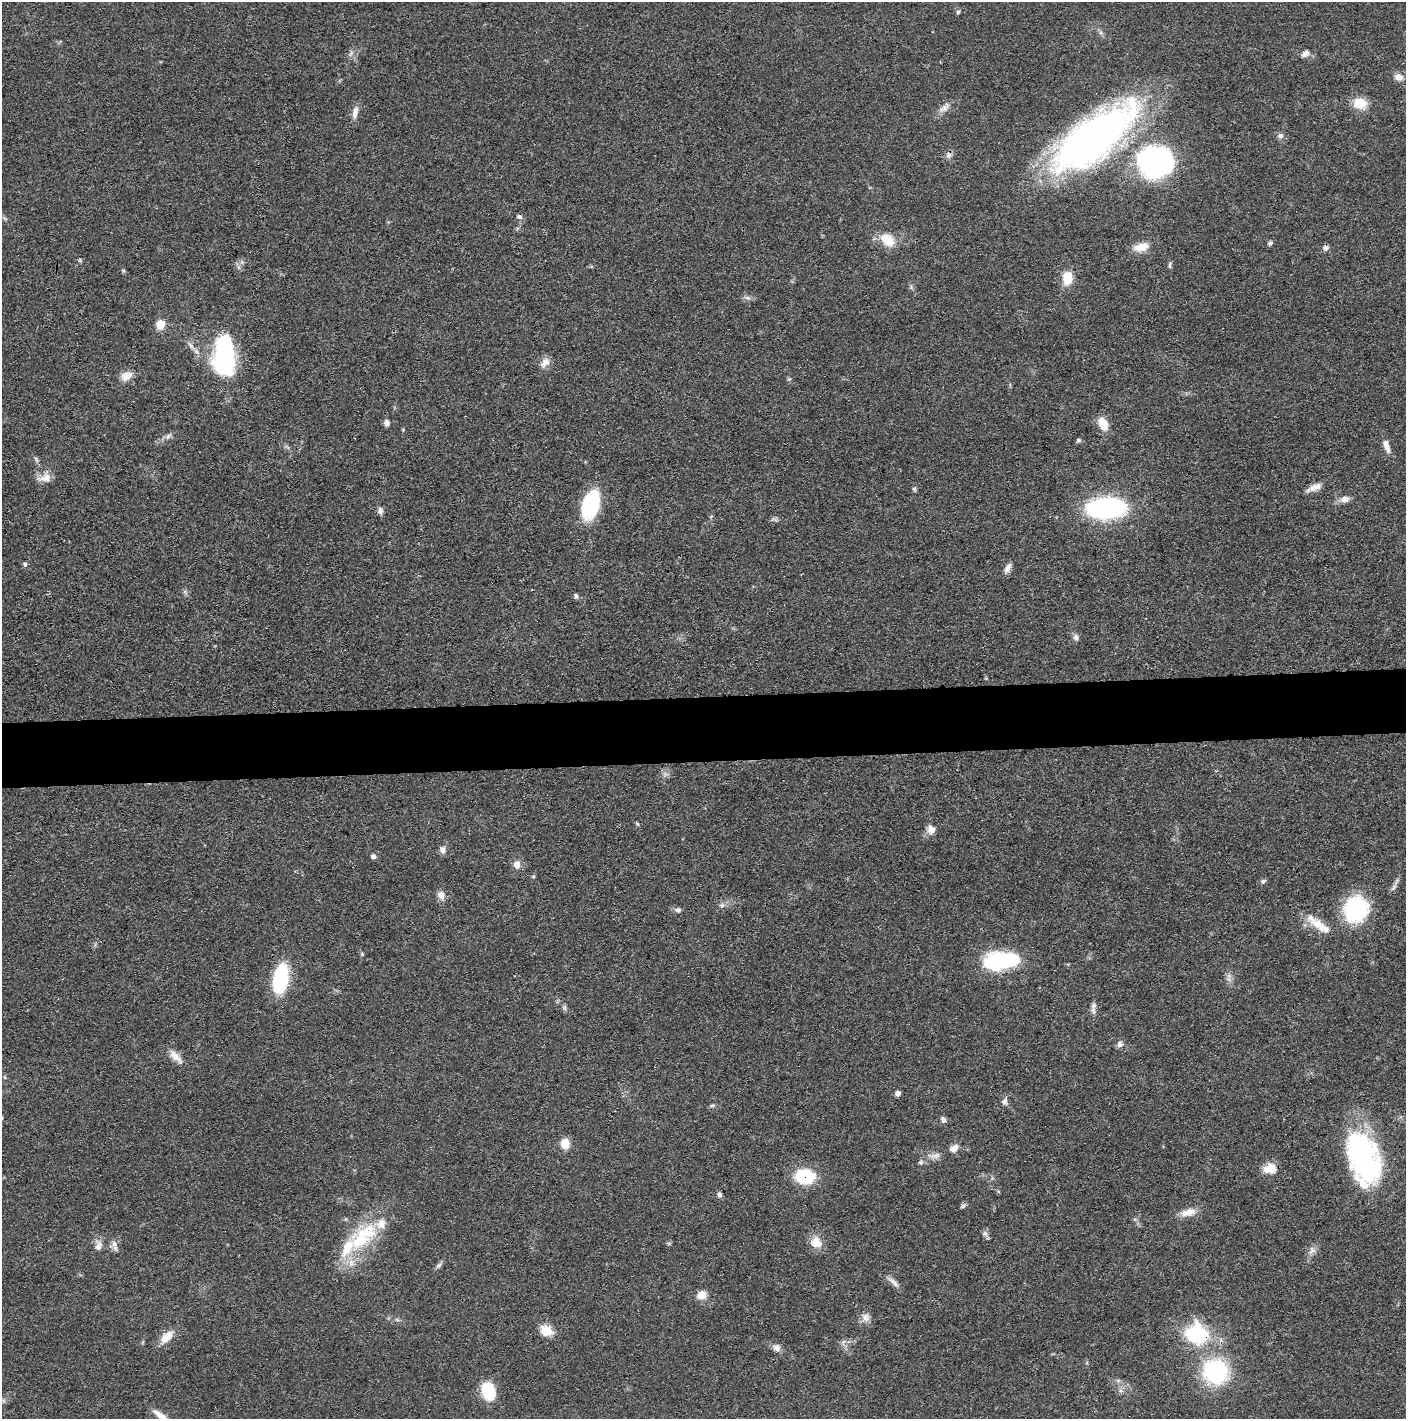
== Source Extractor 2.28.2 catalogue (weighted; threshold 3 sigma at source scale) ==
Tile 5 of 3 x 3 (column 2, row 2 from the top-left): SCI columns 1416-2819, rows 1424-2840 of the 4235 x 4264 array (HDU 1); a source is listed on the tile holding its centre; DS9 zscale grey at full resolution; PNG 1408 x 1421 px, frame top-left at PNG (2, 2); no overlay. Shown black and unused: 5% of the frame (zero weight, under 3 of 4 exposures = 1% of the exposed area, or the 3 px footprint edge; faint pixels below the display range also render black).
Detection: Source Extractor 2.28.2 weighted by HDU 2 'WHT'; one run over the whole footprint, this tile lists its part. Background 0.0475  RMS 0.0051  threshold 0.023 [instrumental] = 3 sigma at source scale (4.5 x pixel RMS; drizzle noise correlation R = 1.50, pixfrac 1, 0.05/0.05 arcsec/px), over >= 5 px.
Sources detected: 101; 2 inside a brighter object's white glare — not listed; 7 inside a brighter listed object's ellipse — not listed separately; the other 92 listed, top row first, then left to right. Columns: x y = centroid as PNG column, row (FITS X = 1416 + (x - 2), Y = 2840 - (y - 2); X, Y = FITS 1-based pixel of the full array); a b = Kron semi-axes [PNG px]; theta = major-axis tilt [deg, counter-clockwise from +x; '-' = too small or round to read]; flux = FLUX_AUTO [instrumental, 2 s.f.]
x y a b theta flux
958 12 5 5 - 0.76
351 54 10 3 69 1.1
1305 54 9 7 33 2.4
1399 77 11 8 -15 3.7
1360 103 16 12 -10 9.4
945 107 16 7 55 3.3
355 112 18 7 78 3.6
1280 136 7 7 - 1.8
1094 137 88 33 38 280
949 155 9 8 - 2
1155 162 40 36 18 98
519 216 8 5 -32 1.3
887 240 21 13 -39 9.6
1270 243 7 5 35 1.1
1142 247 19 10 15 6.9
1325 248 8 7 - 1.7
1170 265 10 4 86 1
123 270 6 4 -19 0.66
1067 278 15 10 -90 9.6
747 298 8 5 -19 1.5
160 324 10 8 84 7.1
224 354 44 21 88 69
545 362 15 10 45 3.7
126 376 17 11 26 4.7
386 423 8 7 - 2
1103 424 14 9 -70 8.7
403 430 4 4 - 0.49
168 436 11 6 43 1.9
1078 440 6 5 - 0.96
1386 445 20 7 -71 4
45 478 20 10 8 4.7
1314 487 20 7 22 4.4
914 489 6 5 - 0.84
1345 499 13 8 8 3.3
591 505 33 18 74 34
1106 508 30 16 3 100
380 511 11 7 -80 1.8
25 564 6 5 - 1
1008 568 14 7 61 2.8
576 596 7 5 -79 1.2
1076 637 9 7 -61 2
637 824 6 4 -30 0.7
931 829 12 10 -70 3.9
442 850 9 7 -82 2.3
373 856 6 6 - 1.5
517 865 8 7 - 3.9
1263 881 7 6 - 1.1
1394 887 12 5 52 1.8
441 895 10 8 -63 3.5
722 905 6 6 - 1.4
1356 909 30 26 66 39
678 910 8 7 - 1.6
1322 927 24 13 -28 8.4
362 954 5 5 - 0.58
1004 961 35 16 -1 51
281 979 28 13 79 40
564 1008 7 6 - 1.2
1093 1011 12 6 -81 2
1120 1044 9 8 - 2
176 1056 22 8 -46 4.8
898 1093 6 5 - 1.9
1004 1102 9 8 - 1.8
712 1106 7 6 - 1
943 1120 8 6 -67 1.6
565 1144 9 8 - 8.9
954 1148 13 9 36 3.3
936 1156 14 8 11 3
1363 1159 56 33 -73 93
921 1162 7 6 - 1.2
1272 1168 18 10 -69 5.1
805 1176 15 11 -5 34
720 1195 7 5 -83 1.5
963 1206 8 5 27 1
1188 1212 21 9 14 5.8
985 1234 9 7 -36 1.7
360 1241 40 18 32 27
816 1242 15 14 - 7
114 1244 9 7 -57 2.4
98 1246 12 8 71 3.4
1312 1250 12 9 63 2.9
438 1265 10 5 37 1.4
894 1282 17 6 -44 2.8
702 1295 11 9 22 5
866 1317 12 10 -66 3.3
546 1330 17 13 -26 6.7
1196 1334 21 18 -23 44
167 1337 17 9 45 7.5
776 1348 11 9 -24 2.5
1215 1372 22 21 - 56
488 1391 18 13 -69 19
1121 1391 8 6 19 1.6
162 1418 31 8 -41 8
Overlapping masked pixels (flux is a lower limit): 3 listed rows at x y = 805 1176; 1196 1334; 1215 1372
Isophote crosses this tile's border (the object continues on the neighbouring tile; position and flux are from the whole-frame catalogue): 1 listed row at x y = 162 1418